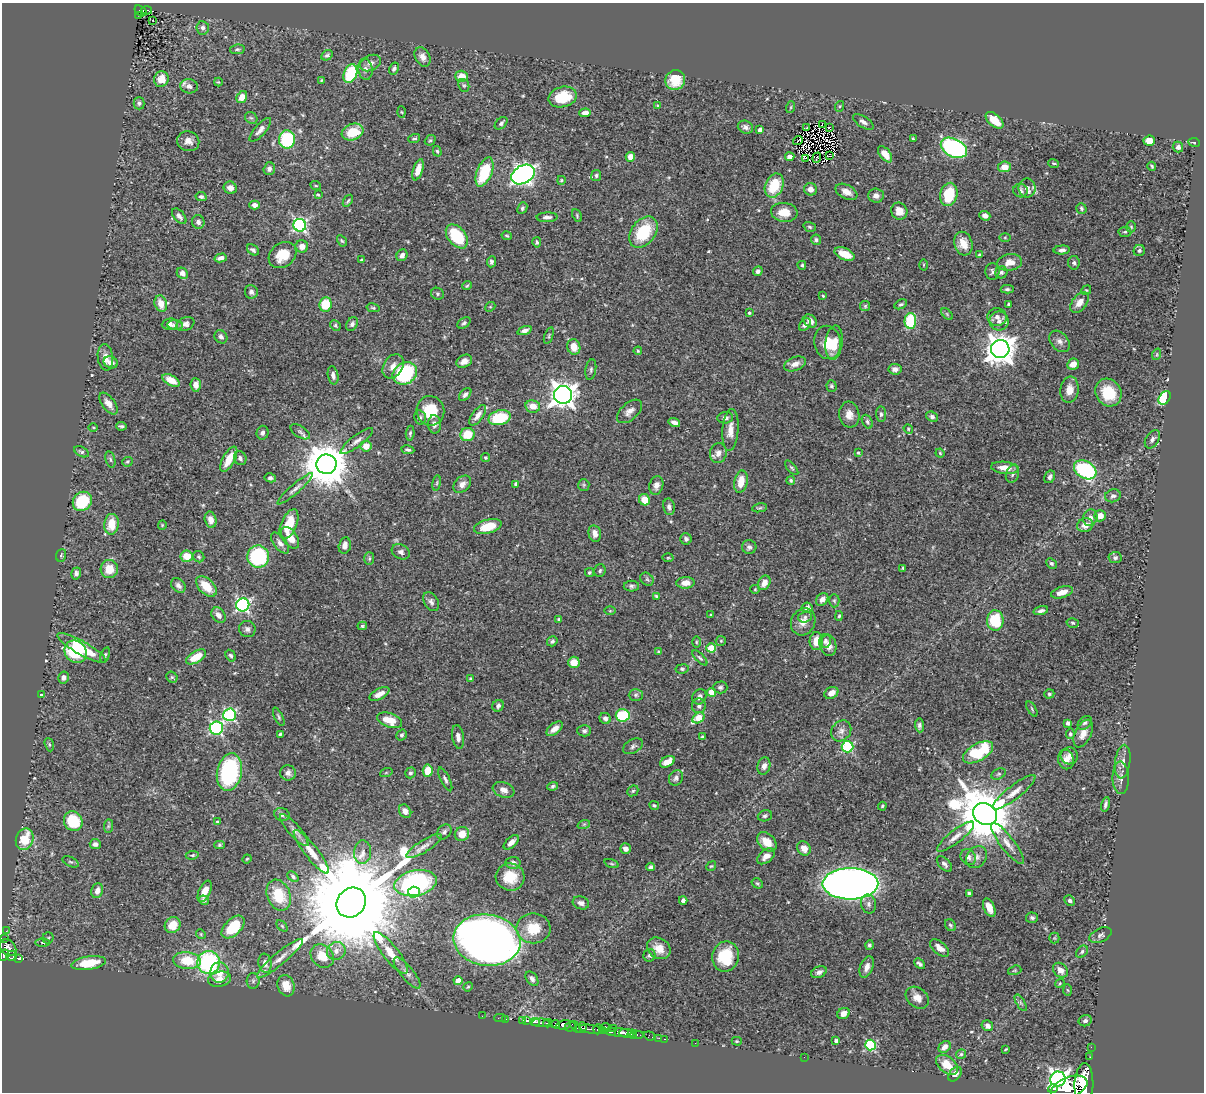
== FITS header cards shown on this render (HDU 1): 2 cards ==
NAXIS1  =                 1202
NAXIS2  =                 1090

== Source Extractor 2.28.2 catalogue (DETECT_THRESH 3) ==
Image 1202 x 1090 px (HDU 1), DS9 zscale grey, 1 PNG px = 1 image px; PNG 1206 x 1094 px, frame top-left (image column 1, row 1090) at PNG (2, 3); each listed source drawn as its Kron ellipse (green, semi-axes under 4 px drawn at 4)
Background 0.728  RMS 0.019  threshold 0.0567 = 3 sigma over >= 5 px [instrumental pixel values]
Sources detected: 526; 1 with non-positive FLUX_AUTO (blend fragments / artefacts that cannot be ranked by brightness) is neither listed nor drawn; of the other 525, the 500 brightest by FLUX_AUTO listed and drawn (25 fainter detections omitted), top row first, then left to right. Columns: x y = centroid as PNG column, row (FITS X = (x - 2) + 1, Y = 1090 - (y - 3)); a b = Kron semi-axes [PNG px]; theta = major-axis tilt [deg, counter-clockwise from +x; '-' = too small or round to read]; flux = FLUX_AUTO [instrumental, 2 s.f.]
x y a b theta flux
147 10 5 3 - 70
140 11 7 4 -36 74
138 15 3 2 - 12
153 20 3 2 - 2.1
203 28 6 6 - 4.4
237 49 7 4 9 2.2
327 55 6 4 30 2.9
422 57 10 7 -62 6.9
370 63 11 7 25 6.2
365 69 10 7 -81 6.3
394 69 6 4 60 3.5
350 74 9 6 68 67
462 76 6 5 - 15
161 79 8 7 - 16
322 80 4 4 - 1.6
675 80 10 9 - 28
218 82 4 4 - 1.2
464 85 6 5 - 2.1
189 86 9 7 -13 6.5
242 97 6 5 - 12
563 97 14 10 13 34
139 103 6 5 - 2.9
657 106 4 2 - 1.3
840 106 5 3 - 1.3
791 107 6 4 71 1.5
401 112 5 3 - 1.3
585 113 6 4 3 6.8
251 118 7 5 -40 2.5
995 120 11 6 -42 23
863 122 12 5 -33 4.9
501 123 7 5 44 3.2
822 124 2 2 - 290
745 127 8 6 -23 4.7
807 127 3 2 - 1.6
829 127 3 2 - 1.3
260 130 15 5 48 7.2
760 130 4 3 - 4.3
353 132 11 8 20 38
287 139 9 8 - 80
414 139 6 3 17 2.2
913 139 3 2 - 1.3
430 140 6 4 40 1.9
798 140 5 2 - 1.9
188 141 11 10 - 8.5
1149 141 6 5 - 16
1194 142 6 3 -8 1.4
1178 147 5 5 - 4.1
954 148 14 9 -27 230
437 151 5 4 - 2
885 154 9 5 -52 14
829 155 4 2 - 1.5
630 157 5 4 - 9.9
790 157 5 4 - 8.1
806 158 3 2 - 1.8
817 158 5 2 - 2
1054 163 5 3 - 1.4
1152 166 4 3 - 1.4
1004 167 6 5 - 12
269 169 6 5 - 4.8
418 170 11 5 72 11
485 172 15 7 69 54
523 175 12 9 30 560
596 175 5 5 - 2.3
561 180 4 4 - 1.8
774 185 12 9 67 43
316 186 5 3 - 1.3
230 188 7 6 - 7.6
1027 188 9 8 - 6.8
810 189 6 6 - 6.7
1020 191 7 7 - 3.9
846 192 12 7 -26 9.8
949 194 12 8 76 46
318 195 3 2 - 1.3
876 196 8 7 - 6.5
201 197 6 4 -12 2.8
348 201 7 3 57 1.9
254 205 5 4 - 6.1
522 208 6 4 65 2.3
1081 208 5 5 - 2.4
899 211 9 8 - 13
784 212 13 9 -6 19
577 215 7 4 -66 1.7
179 216 9 5 -51 4.6
985 216 5 4 - 6.1
547 217 10 5 2 5.4
198 222 7 6 - 4.5
300 225 6 6 - 240
810 227 6 4 -18 2.1
1131 227 5 4 - 1.7
643 232 17 12 53 60
1125 232 6 5 - 2
457 236 14 9 -51 63
507 236 5 3 - 1.5
1005 237 6 4 0 1.2
816 240 5 5 - 2.7
342 241 6 4 -58 1.7
537 242 5 4 - 2.3
963 244 12 9 -73 15
302 246 6 6 - 11
253 250 7 5 -36 3.5
1062 250 8 4 3 3.9
1139 251 6 5 - 3
845 254 11 5 -22 19
282 255 15 12 38 28
402 255 6 5 - 4.4
979 255 4 3 - 1.7
221 258 6 4 14 6
361 260 4 3 - 1.7
491 262 5 4 - 2.9
1010 262 12 8 9 12
1074 263 6 5 - 3.2
802 265 4 4 - 2.2
923 265 5 3 - 1.3
758 271 5 4 - 4.4
992 272 8 7 - 3.7
1001 272 6 6 - 3.1
182 273 6 5 - 6.1
467 286 5 3 - 1.7
1007 289 6 4 0 2.3
1086 290 5 4 - 1.7
251 292 7 6 - 4.5
437 294 6 6 - 2.4
823 296 4 3 - 1.4
1079 302 12 7 52 12
161 304 8 6 -72 16
325 304 7 6 - 37
901 304 7 4 26 2.1
1009 304 4 3 - 2.3
865 306 5 5 - 1.9
490 307 5 4 - 1.8
373 308 7 4 -13 1.9
749 313 4 4 - 1.5
947 314 7 4 -46 1.9
997 317 10 9 - 6.6
810 321 7 6 - 7.3
910 321 7 6 - 64
999 321 9 9 - 7.5
464 323 7 5 34 2.9
170 324 8 5 6 6.2
185 324 9 6 22 6
352 324 7 5 59 3.7
805 324 7 5 49 4.4
175 325 8 5 -2 3.3
335 325 6 4 -47 2
524 330 7 4 18 5.2
549 336 8 4 70 2.2
221 337 7 6 - 4.3
1060 341 12 8 -49 6.3
827 342 17 13 -79 26
834 343 17 8 82 20
574 347 7 6 - 15
1000 349 9 9 - 1800
638 351 4 4 - 1.3
1157 354 6 3 72 1.6
105 357 13 7 -84 11
464 361 8 6 27 7.9
111 362 7 6 - 7
795 364 11 6 20 8.9
1073 364 6 5 - 12
393 366 13 9 58 9.7
895 369 6 5 - 5.1
591 370 10 5 81 2.8
405 373 13 10 32 120
333 375 9 5 -78 5.2
171 380 9 5 -28 17
196 385 7 5 -86 10
831 386 6 5 - 2.3
1069 390 13 9 82 12
1108 393 14 12 -55 47
465 394 7 5 49 3.9
563 395 9 9 - 1200
1165 398 7 5 56 63
108 404 13 6 -53 9.3
533 406 7 6 - 15
430 411 15 14 - 36
629 411 15 8 42 8.3
881 414 7 5 -84 3.1
478 415 12 5 54 8.3
849 415 13 10 -83 11
420 417 7 5 -76 2.8
932 417 6 5 - 3.2
500 418 11 7 14 67
725 418 8 6 5 4.6
674 422 6 4 -17 5.5
867 422 7 5 -61 2.8
434 424 9 6 -87 5.8
121 426 5 3 - 2.3
93 427 5 3 - 1.3
908 429 5 4 - 1.3
730 430 21 8 86 13
300 432 11 5 -32 3.5
262 433 7 6 - 4.2
410 433 7 4 84 2.1
467 435 7 6 - 29
1152 439 10 6 57 4.7
357 441 20 5 38 6.7
366 446 5 5 - 15
408 450 6 4 -10 2.5
81 452 8 4 -27 3.1
718 453 10 8 78 7.8
858 453 4 3 - 1.9
940 453 5 4 - 1.5
240 458 7 6 - 4
485 458 4 4 - 1.6
110 459 8 4 -76 2.7
229 459 14 6 61 19
128 462 5 5 - 1.9
327 464 10 9 - 5200
792 468 9 3 -49 2
1005 468 14 6 -6 13
1085 470 12 8 -31 150
1012 474 9 6 73 4.5
1050 477 7 5 60 4.4
270 478 5 4 - 3.1
791 480 4 4 - 1.8
741 482 11 6 79 18
437 483 8 4 81 1.9
462 484 10 7 41 7.2
516 484 4 3 - 2.6
584 485 6 5 - 2.2
656 485 9 7 74 7
295 489 23 4 41 6.6
1113 496 8 6 14 4.3
644 500 6 5 - 23
82 501 10 9 - 70
669 507 8 5 -79 4.3
759 508 7 4 10 2
1100 516 6 5 - 11
1090 518 8 7 - 6.4
211 520 8 6 -77 7.9
111 524 10 7 85 24
289 524 16 7 66 34
162 525 4 4 - 1.3
1085 525 8 6 18 9.3
488 526 14 7 15 30
595 534 8 6 -78 8.9
290 538 12 7 -56 14
686 539 6 5 - 3
280 543 12 6 -52 5.8
345 545 8 6 77 8.3
749 547 7 7 - 4
401 552 9 7 -27 5.1
61 555 6 5 - 1.9
187 556 6 5 - 22
258 556 11 11 - 100
199 557 6 5 - 2.3
668 558 5 3 - 1.3
1115 558 6 5 - 3.5
369 559 6 5 - 2.4
1051 563 6 4 -42 2.5
903 568 4 3 - 1.6
109 569 9 8 - 21
600 571 6 5 - 2.7
589 572 4 4 - 1.8
76 573 6 4 73 3.8
647 579 7 6 - 2.9
685 583 9 5 3 12
764 583 8 6 58 10
178 585 8 6 -47 5.1
206 586 12 7 -45 27
631 586 7 5 0 3
755 589 5 4 - 1.3
1062 592 11 5 17 11
656 596 3 3 - 1.6
822 599 7 5 50 7.2
834 601 6 5 - 2.2
431 602 10 7 -58 5.2
243 605 6 6 - 260
807 608 5 5 - 6.8
610 611 6 4 0 1.4
1041 611 7 4 15 3.6
218 615 8 6 -51 7.9
711 615 4 3 - 1.5
839 616 5 4 - 1.8
805 617 7 5 16 3.2
559 619 4 3 - 1.5
995 620 10 8 88 49
803 622 14 12 63 12
1073 623 6 4 -15 2
362 626 5 3 - 2
247 629 8 8 - 5
552 641 5 4 - 3
721 641 5 5 - 1.5
816 641 9 6 86 16
825 641 7 6 - 4.3
696 642 6 4 90 1.6
828 646 10 8 -81 8.8
82 648 28 6 -30 40
711 648 4 4 - 38
76 652 12 10 -49 80
659 652 4 3 - 1.8
105 655 8 4 71 2.1
231 656 6 4 -59 2.7
196 657 11 5 30 27
700 658 9 4 -44 2.5
574 662 6 5 - 18
682 669 7 4 8 2.2
63 677 6 5 - 5
172 677 6 5 - 2.1
470 679 3 3 - 1.4
720 687 7 6 - 3.4
712 692 4 4 - 24
831 693 7 5 28 9
379 694 11 5 28 9.9
1049 694 5 4 - 2
41 695 4 3 - 1.9
636 695 7 6 - 2.8
699 697 8 6 58 5.8
498 706 6 5 - 3.5
699 706 7 7 - 4.7
1032 709 8 3 -61 1.5
229 715 6 6 - 160
623 715 7 6 - 75
279 717 10 4 -64 2.4
605 718 6 5 - 4.6
698 718 7 4 33 48
389 720 13 7 -19 23
1068 723 4 3 - 3.4
1085 723 8 6 42 3
919 725 7 4 -87 3.6
216 728 6 6 - 180
555 729 9 5 39 10
584 731 7 6 - 3.2
841 731 11 9 51 7.2
1083 733 15 8 63 12
281 734 4 3 - 2.7
1070 734 5 4 - 2.2
402 735 6 5 - 2.8
458 737 12 5 -81 7
702 737 3 3 - 1.8
49 745 7 4 -72 2.1
633 746 11 6 29 4.3
847 747 6 5 - 130
978 752 17 8 30 74
1069 756 8 8 - 7.2
1066 759 10 8 -79 8.6
667 762 8 5 30 14
1123 762 17 7 83 8.5
764 766 9 6 73 6.5
428 771 6 5 - 25
229 772 19 12 79 160
288 773 8 7 - 5.4
386 773 6 4 19 1.6
410 773 5 5 - 2.7
999 774 8 5 26 2.4
676 778 8 6 56 4.2
1121 778 16 8 -89 8
445 779 13 4 -64 3.8
553 786 5 4 - 2.5
503 790 11 7 -20 8.3
633 791 6 5 - 2
1014 792 26 7 38 12
1105 804 7 4 77 3.3
654 805 5 4 - 2.1
882 806 4 3 - 1.5
405 811 7 5 -54 7.5
282 814 8 6 -19 3.7
985 814 12 10 -30 8100
765 816 7 5 18 2.7
73 821 10 9 - 54
218 822 4 3 - 1.8
584 824 6 4 18 1.9
108 826 7 4 89 2.3
294 830 20 6 -49 7.5
444 832 8 6 48 4
462 834 7 7 - 15
955 837 23 6 38 11
25 839 11 8 68 38
511 842 9 5 42 7.7
767 842 11 8 -44 18
1007 843 25 7 -52 12
95 844 5 5 - 4.9
219 845 5 4 - 2.2
424 846 20 6 32 8.8
804 848 7 6 - 8.3
626 849 5 5 - 5.9
311 852 27 6 -52 18
363 852 12 8 86 9.2
192 855 7 4 7 2.1
766 856 10 6 37 7.8
968 857 8 7 - 6.3
977 857 12 9 52 7.9
247 859 4 3 - 1.2
71 862 9 4 -25 2.1
513 863 7 6 - 5.7
612 864 7 3 -19 1.6
944 864 9 5 -46 4
711 866 5 4 - 1.5
651 867 4 4 - 4
293 877 6 4 -40 2.3
510 877 14 13 - 31
416 883 21 12 11 180
757 883 6 4 -36 2
850 884 28 15 0 1200
97 891 7 5 70 7.9
205 891 11 5 65 14
414 892 6 5 - 85
969 893 4 3 - 2.6
279 895 16 11 -69 40
204 900 5 4 - 2.8
683 900 4 4 - 4.2
1070 900 5 5 - 3
351 903 16 14 49 46000
581 903 8 6 -19 4.7
869 904 9 7 -78 4.8
989 908 10 5 -67 10
1032 918 6 5 - 2.6
173 925 8 7 - 23
950 925 6 5 - 2.3
282 926 6 4 -45 1.9
233 927 14 8 44 54
533 928 17 15 0 36
6 931 3 2 - 5.5
201 934 5 4 - 1.5
1100 935 12 6 25 4.3
5 938 3 2 - 10
48 938 5 5 - 2.1
1054 938 5 5 - 1.5
487 940 34 25 -9 1200
43 942 7 3 0 2
869 945 5 4 - 2.4
8 947 9 7 -45 280
659 948 12 10 -35 15
940 948 11 6 -40 9.9
336 951 9 8 - 8.1
1082 952 7 5 49 2.6
391 953 25 7 -52 18
4 955 5 5 - 210
649 955 6 6 - 2.8
12 956 5 5 - 110
322 956 13 10 -44 22
725 956 15 13 78 47
280 958 29 6 40 14
19 959 4 3 - 66
187 961 14 8 -6 35
209 962 11 11 - 150
89 963 17 6 8 31
265 963 9 6 -82 7.9
920 964 6 4 -43 2.9
867 967 11 6 69 7.5
1015 970 7 4 18 1.7
1060 970 8 6 -44 8.6
819 972 8 5 24 6
219 973 10 9 - 15
407 973 19 6 -50 7.3
219 979 11 7 11 13
532 979 8 5 -56 4
253 981 8 6 89 3.4
458 981 4 4 - 19
1060 983 5 3 - 1.4
286 986 11 8 -71 15
468 987 5 4 - 1.5
1068 990 6 4 -87 1.5
917 998 13 9 -41 11
1021 1003 9 4 -60 2.9
843 1014 6 5 - 7
482 1016 2 2 - 2.8
500 1018 5 2 - 9.7
506 1019 2 2 - 4.2
526 1020 3 3 - 75
523 1021 3 2 - 15
1085 1021 7 5 14 3.9
535 1022 5 3 - 140
541 1023 9 3 -2 300
548 1023 4 3 - 270
556 1024 4 3 - 150
564 1025 7 4 13 490
987 1026 6 5 - 5.8
570 1027 5 4 - 120
576 1027 7 3 -47 38
581 1028 5 5 - 220
606 1028 5 3 - 80
614 1028 3 3 - 78
591 1029 12 4 -9 190
598 1029 5 4 - 210
602 1031 3 3 - 51
611 1032 4 3 - 72
619 1032 15 4 -6 430
626 1033 7 4 -8 260
632 1034 5 3 - 87
637 1035 6 3 -2 140
649 1036 6 4 -20 18
659 1038 2 2 - 7.3
665 1039 3 2 - 13
737 1041 5 4 - 1.5
836 1041 3 3 - 3.6
695 1043 2 2 - 5.9
870 1045 5 5 - 110
945 1047 6 5 - 6.4
1091 1047 2 2 - 5.1
1006 1049 4 2 - 1.2
961 1054 5 5 - 1.8
804 1057 2 2 - 3
1090 1057 2 2 - 3.9
947 1065 12 8 -39 20
955 1074 8 5 51 7
1058 1079 8 7 - 500
1084 1085 21 9 88 2800
1069 1087 19 10 22 3200
1053 1089 5 3 - 71
At the frame edge (FLAGS 8, measured only in part): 2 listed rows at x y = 4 955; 1084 1085
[25 fainter detections neither listed nor drawn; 1 non-positive-flux detection neither listed nor drawn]